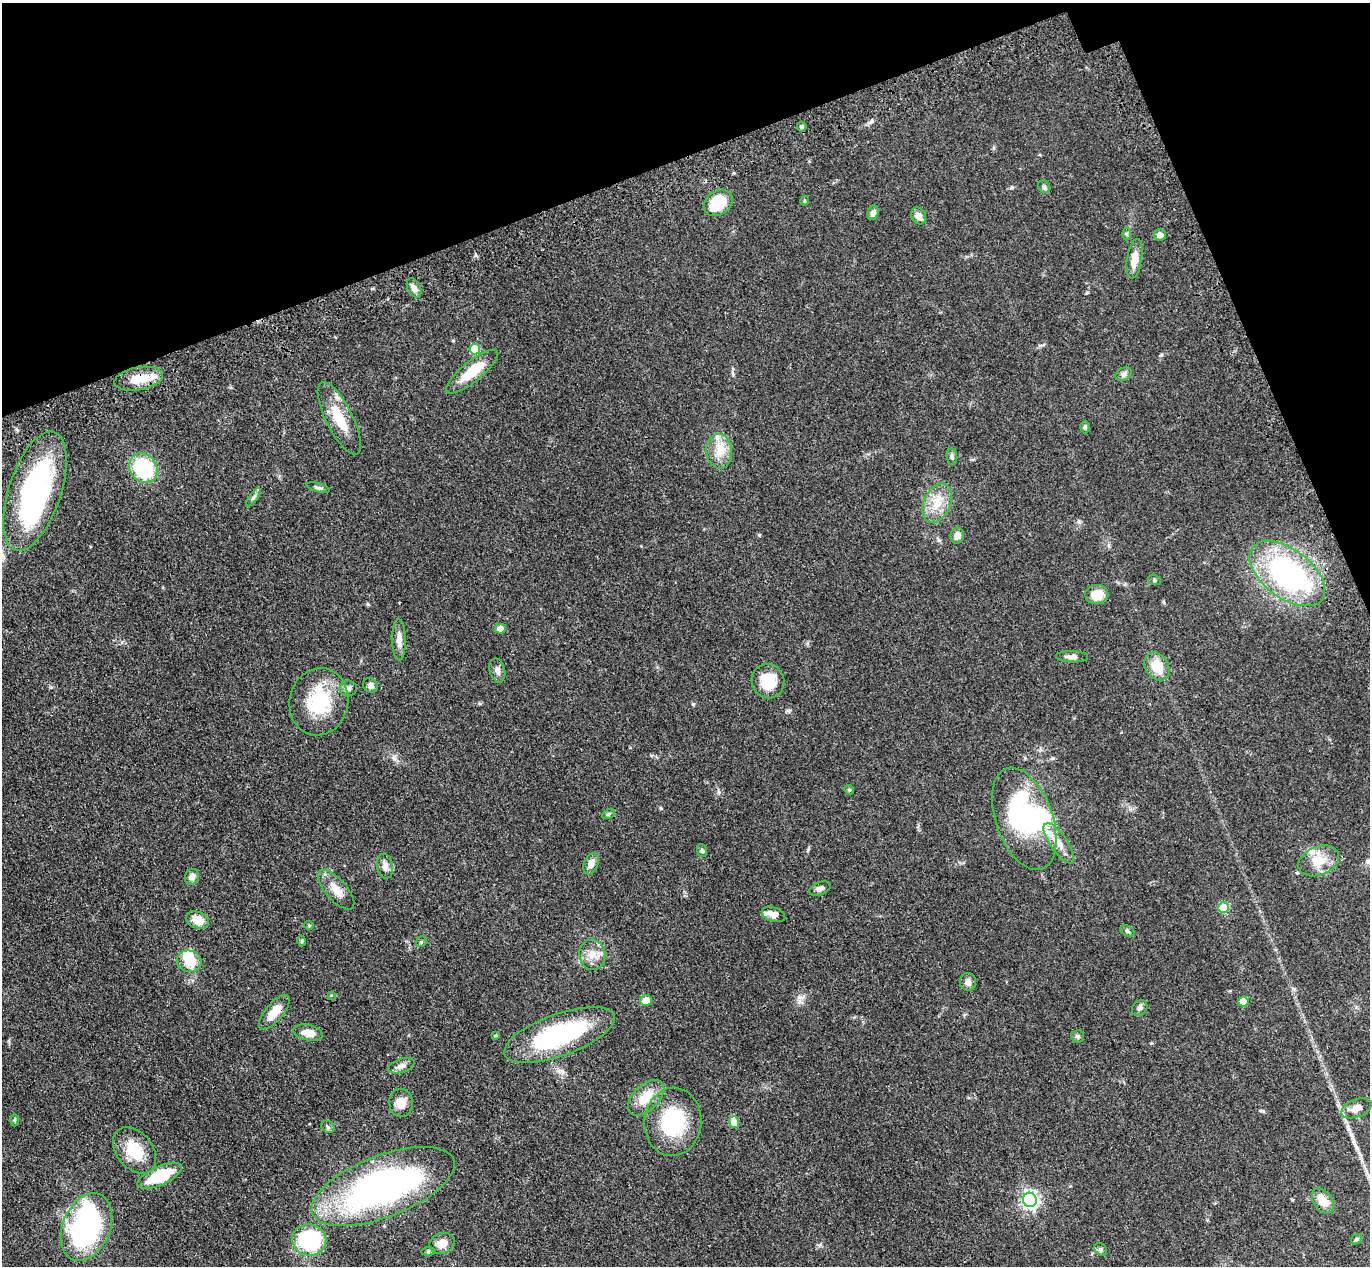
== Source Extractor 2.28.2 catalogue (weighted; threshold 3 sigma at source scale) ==
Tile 3 of 4 x 4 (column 3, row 1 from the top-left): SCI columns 2826-4193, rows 4148-5411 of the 5650 x 5635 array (HDU 1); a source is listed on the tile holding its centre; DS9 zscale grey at full resolution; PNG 1372 x 1268 px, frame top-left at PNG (2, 3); each listed source drawn as its Kron ellipse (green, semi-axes under 4 px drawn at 4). Shown black and unused: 18% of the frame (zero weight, under 3 of 4 exposures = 6% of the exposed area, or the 3 px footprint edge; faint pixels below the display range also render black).
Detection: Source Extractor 2.28.2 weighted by HDU 2 'WHT'; one run over the whole footprint, this tile lists its part. Background 0.0388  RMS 0.0049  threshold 0.0222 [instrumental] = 3 sigma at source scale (4.5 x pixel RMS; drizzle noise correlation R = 1.50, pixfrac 1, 0.05/0.05 arcsec/px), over >= 5 px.
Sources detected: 93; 4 inside a brighter object's white glare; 1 cosmic-ray / hot-pixel residue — neither listed nor drawn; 3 inside a brighter listed object's ellipse — not listed separately; the other 85 listed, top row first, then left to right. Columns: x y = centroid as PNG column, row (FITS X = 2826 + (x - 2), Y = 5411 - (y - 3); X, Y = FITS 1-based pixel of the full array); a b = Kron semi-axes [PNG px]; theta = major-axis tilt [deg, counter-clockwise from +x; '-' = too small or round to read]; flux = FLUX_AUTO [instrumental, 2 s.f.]
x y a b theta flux
802 127 4 4 - 1.3
1044 187 7 5 -46 0.97
804 201 5 3 - 0.48
718 203 15 12 36 15
873 213 7 5 68 1.8
919 216 9 7 -61 3
1126 234 6 4 -90 0.76
1160 235 6 5 - 2.7
1134 259 20 7 81 5.3
414 288 10 6 -63 2.5
475 349 5 5 - 17
472 371 32 10 39 14
1123 374 9 6 26 1.4
139 379 24 11 10 11
339 418 40 13 -63 14
1085 427 6 4 89 0.87
719 451 17 12 -85 7.3
952 457 8 5 -85 1.1
143 468 15 13 -53 33
318 488 12 4 -15 1.1
35 491 62 26 72 92
254 497 11 4 54 1.1
937 503 21 13 66 9.1
957 536 8 6 78 3.3
1287 574 43 24 -37 95
1154 580 6 5 - 0.78
1097 594 11 9 2 7.8
500 629 5 5 - 4.3
399 640 21 7 -89 3.9
1072 657 16 5 -2 2.4
1157 667 15 11 -57 10
497 670 12 7 -76 2.1
768 681 17 16 - 13
370 685 8 7 - 1.8
348 689 9 8 - 1.7
319 702 34 29 78 28
849 790 5 4 - 0.62
608 814 7 4 28 0.79
1024 819 53 28 -70 86
1059 843 24 8 -55 6.5
702 851 6 5 - 0.83
1319 861 21 14 22 9.6
591 864 11 7 70 3.8
385 866 12 8 -81 3.2
192 877 8 7 - 2.7
820 889 11 6 21 2
336 890 24 10 -49 6.3
1223 908 5 5 - 18
774 914 12 7 -19 3.3
197 920 12 8 -23 5.4
309 925 4 4 - 0.5
1127 931 7 5 -27 0.96
302 941 5 3 - 0.61
421 942 6 4 47 0.66
592 955 15 13 -77 5.7
189 961 12 10 -15 9.1
968 982 9 8 - 2.5
331 995 3 3 - 0.36
646 1000 5 5 - 6.6
1243 1002 5 5 - 9.7
1140 1008 8 7 - 1.5
274 1012 21 8 50 7.5
308 1033 15 8 -13 4.8
496 1035 4 3 - 0.48
559 1035 58 21 20 62
1078 1036 6 6 - 0.99
401 1066 14 6 18 2.3
646 1098 22 12 44 10
401 1103 14 12 -88 4.8
1356 1108 16 9 22 4.2
14 1120 6 4 88 0.6
673 1122 34 28 85 36
734 1122 6 5 - 8.1
328 1127 7 5 -31 1.1
134 1150 26 18 -50 15
160 1176 24 9 24 20
383 1186 76 31 21 170
1030 1200 7 7 - 160
1323 1201 14 9 -55 7.1
86 1227 35 23 67 97
1356 1239 6 4 37 0.69
309 1240 17 15 -9 41
442 1243 13 10 18 4.8
1101 1249 7 5 -45 0.93
428 1252 6 4 1 0.79
Overlapping masked pixels (flux is a lower limit): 1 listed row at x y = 139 379
Unlisted compact peaks at least as high as the median listed source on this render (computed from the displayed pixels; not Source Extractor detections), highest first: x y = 693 704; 1161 355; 799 997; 1263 1111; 368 604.